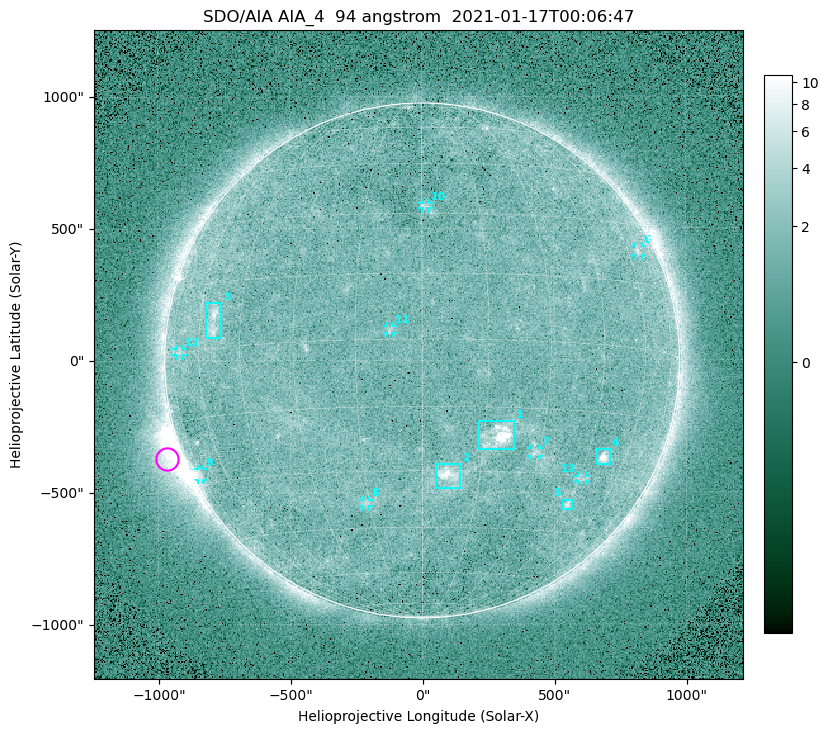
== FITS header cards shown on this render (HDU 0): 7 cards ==
TELESCOP= 'SDO/AIA '
INSTRUME= 'AIA_4   '
WAVELNTH=                   94
WAVEUNIT= 'angstrom'
DATE-OBS= '2021-01-17T00:06:47.12'
CTYPE1  = 'HPLN-TAN'
CTYPE2  = 'HPLT-TAN'

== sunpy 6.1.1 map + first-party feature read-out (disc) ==
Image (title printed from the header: SDO/AIA AIA_4  94 angstrom  2021-01-17T00:06:47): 512 x 512 px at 4.8 arcsec/px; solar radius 976 arcsec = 203 px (full disc in frame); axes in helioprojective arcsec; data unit not stated in the header (colour bar unlabelled)
Orientation: roll -0.138 deg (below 1 deg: not rotated)
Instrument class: DISC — disc imager (sunpy class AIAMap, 94 A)
Bright regions (active regions / flare kernels): reference = the median radial profile (limb darkening/brightening removed); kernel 5 px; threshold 5 sigma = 1.88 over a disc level ~1.63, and >= 1.15x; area >= 9 px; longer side >= 5 px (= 24 arcsec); searched inside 0.97 R_sun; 13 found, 13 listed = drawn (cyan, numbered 1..; 8 of them under ~33 arcsec drawn as corner ticks so the feature stays visible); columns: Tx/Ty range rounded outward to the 10 arcsec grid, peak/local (2 s.f.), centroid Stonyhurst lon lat
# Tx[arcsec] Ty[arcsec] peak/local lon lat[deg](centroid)
1 210..350 -340..-230 12 +18 -22
2 50..150 -490..-390 5.9 +7 -31
3 -820..-760 90..220 4.5 -54 +6
4 660..710 -400..-340 8.4 +51 -25
5 530..570 -570..-530 3.6 +45 -37
6 810..840 390..430 2.7 +66 +23
7 410..440 -360..-330 2.7 +29 -25
8 -230..-200 -550..-530 2.6 -16 -38
9 -850..-830 -450..-410 2.9 -75 -27
10 0..30 570..600 2.4 +1 +32
11 -140..-110 100..130 2.7 -7 +2
12 -930..-900 20..50 2.2 -70 +0
13 590..620 -460..-440 2.5 +46 -31
Off-limb structures (1.02-1.3 R_sun): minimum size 50 px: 5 found; the strongest spans PA ~95..130 deg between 1.02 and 1.22 R_sun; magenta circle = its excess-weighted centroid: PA ~110 deg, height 1.06 R_sun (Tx ~-970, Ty ~-370 arcsec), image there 5.2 x the reference